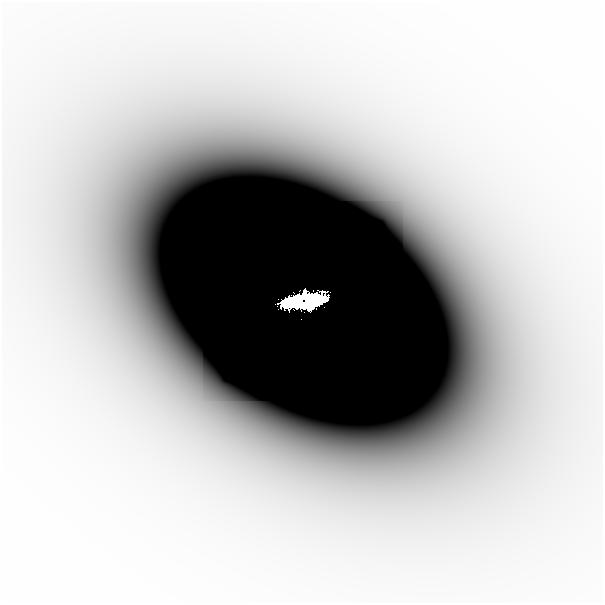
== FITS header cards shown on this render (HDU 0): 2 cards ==
NAXIS1  =                  601
NAXIS2  =                  601

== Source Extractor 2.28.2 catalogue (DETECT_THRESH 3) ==
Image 601 x 601 px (HDU 0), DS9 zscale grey, 1 PNG px = 1 image px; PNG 605 x 605 px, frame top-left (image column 1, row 601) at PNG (2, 2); no overlay
Background -3.46e-07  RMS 1.5e-07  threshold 4.37e-07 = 3 sigma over >= 5 px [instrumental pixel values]
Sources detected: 7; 2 with non-positive FLUX_AUTO (blend fragments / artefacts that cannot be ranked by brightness) are not listed; the other 5 listed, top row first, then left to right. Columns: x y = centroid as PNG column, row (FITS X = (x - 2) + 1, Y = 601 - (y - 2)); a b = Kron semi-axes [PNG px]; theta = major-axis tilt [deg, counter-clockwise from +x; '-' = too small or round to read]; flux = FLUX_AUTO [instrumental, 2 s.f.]
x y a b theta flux
278 299 2 2 - 0.0073
301 299 16 8 42 4.1
320 300 16 10 41 2.7
310 306 40 14 -7 6.1
301 319 2 2 - 0.0039
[2 non-positive-flux detections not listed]